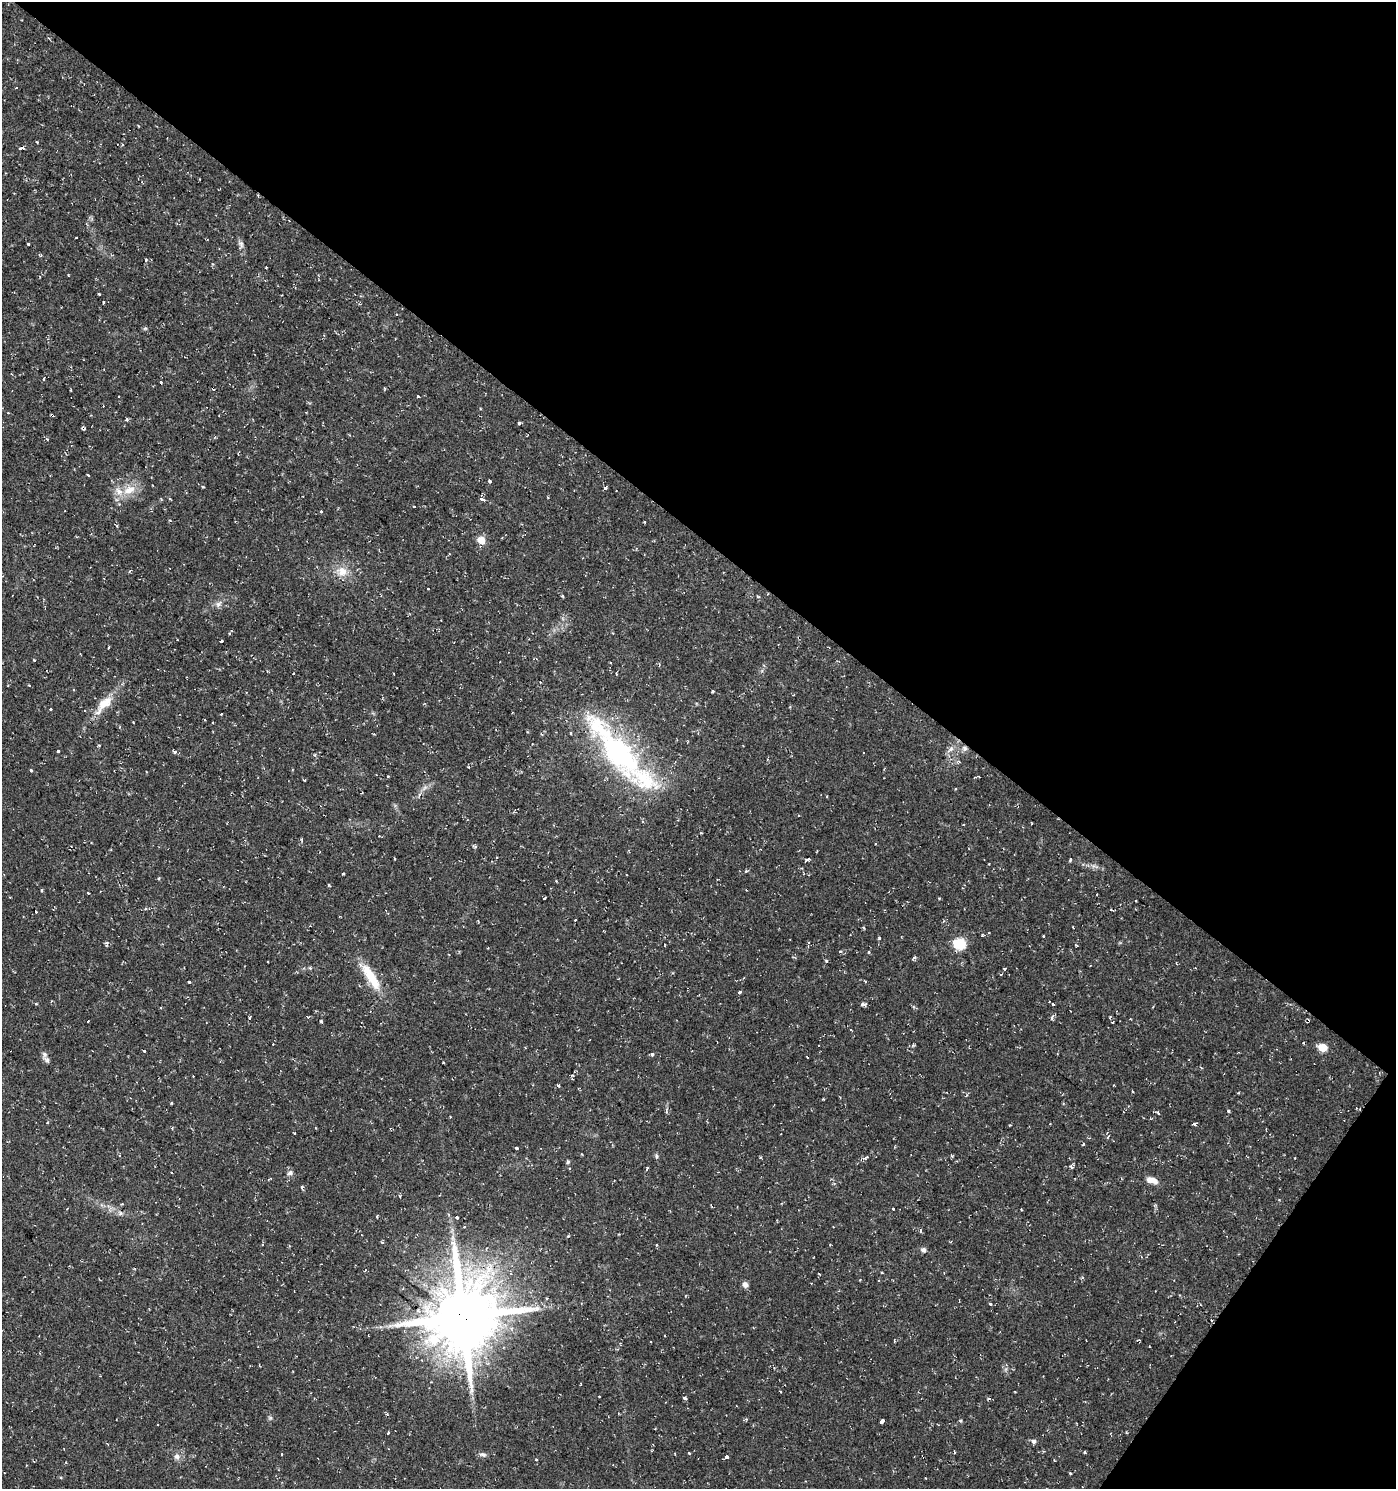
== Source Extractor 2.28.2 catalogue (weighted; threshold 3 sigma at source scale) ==
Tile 8 of 4 x 4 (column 4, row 2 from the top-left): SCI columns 4428-5821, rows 2976-4462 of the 6002 x 5958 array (HDU 1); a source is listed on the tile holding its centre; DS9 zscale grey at full resolution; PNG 1398 x 1491 px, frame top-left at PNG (2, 2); no overlay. Shown black and unused: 39% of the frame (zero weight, under 2 of 3 exposures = <1% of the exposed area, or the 3 px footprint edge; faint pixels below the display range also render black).
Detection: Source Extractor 2.28.2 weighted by HDU 2 'WHT'; one run over the whole footprint, this tile lists its part. Background 0.0337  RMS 0.004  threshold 0.0182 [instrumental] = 3 sigma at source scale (4.5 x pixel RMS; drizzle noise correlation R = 1.50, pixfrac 1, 0.0396/0.0396 arcsec/px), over >= 5 px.
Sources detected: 174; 1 too faint to see at this stretch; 23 cosmic-ray / hot-pixel residue — not listed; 3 inside a brighter listed object's ellipse — not listed separately; the other 147 listed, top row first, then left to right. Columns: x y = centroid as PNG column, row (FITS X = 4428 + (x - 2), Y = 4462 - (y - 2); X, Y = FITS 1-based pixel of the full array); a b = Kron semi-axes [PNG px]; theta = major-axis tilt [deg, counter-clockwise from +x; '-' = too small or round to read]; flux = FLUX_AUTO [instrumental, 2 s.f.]
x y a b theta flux
37 142 3 2 - 0.36
21 148 4 3 - 5.1
28 244 3 3 - 0.71
241 245 13 7 89 1.5
40 255 5 3 - 0.57
146 260 4 3 - 0.47
266 267 3 2 - 0.66
68 275 2 2 - 0.3
99 294 3 3 - 0.9
103 303 3 3 - 1.4
145 329 6 3 20 0.51
43 379 4 2 - 0.38
418 396 3 3 - 1
52 415 5 2 - 0.43
127 419 4 3 - 0.69
519 423 4 3 - 1.2
238 454 4 2 - 0.33
88 475 3 3 - 1.7
489 481 4 3 - 1.6
605 488 3 3 - 2.1
129 490 20 12 31 6.8
482 499 5 3 - 3.4
414 506 3 2 - 0.3
321 511 3 3 - 1.1
481 540 8 7 - 5.2
342 571 15 13 -13 5.4
428 589 3 2 - 0.53
758 597 5 3 - 0.38
218 604 10 6 32 1.6
229 634 4 4 - 0.65
109 647 4 2 - 0.35
34 660 3 3 - 0.38
267 671 3 3 - 0.36
394 673 3 2 - 0.41
616 674 3 2 - 0.58
29 685 3 3 - 0.38
713 691 3 3 - 0.8
105 703 25 12 39 7.3
50 709 3 3 - 1.4
221 714 3 3 - 0.44
133 722 3 2 - 0.3
570 733 3 3 - 0.75
374 734 3 2 - 0.32
965 748 8 7 - 1.4
950 749 12 6 43 1.8
58 751 3 3 - 4.7
620 753 67 33 -50 73
959 761 6 4 -44 0.57
31 770 3 3 - 1
304 780 3 3 - 0.91
302 839 4 3 - 0.5
875 844 3 3 - 0.59
395 859 3 2 - 0.39
808 859 6 3 24 0.75
1070 859 3 3 - 0.85
746 871 4 4 - 0.43
343 873 3 2 - 0.5
556 881 3 2 - 0.35
41 890 3 3 - 0.74
544 898 3 2 - 0.99
1136 900 3 3 - 0.51
36 912 3 3 - 1.2
575 920 3 3 - 0.63
1073 927 3 2 - 0.43
982 935 4 3 - 0.48
1043 936 3 3 - 0.52
879 938 3 3 - 0.67
960 944 6 6 - 36
869 952 4 3 - 0.33
449 954 3 2 - 0.43
826 961 4 4 - 0.45
268 962 2 2 - 0.28
310 968 5 4 - 0.47
1000 974 3 2 - 0.38
371 976 43 12 -58 12
189 982 3 3 - 1.2
740 992 3 3 - 0.83
51 1001 4 3 - 0.33
36 1004 3 3 - 0.78
863 1004 8 3 8 0.98
1053 1004 3 3 - 1
1052 1017 7 5 74 0.9
249 1018 3 3 - 1.5
88 1021 3 3 - 0.54
321 1021 3 3 - 1.2
1113 1022 3 3 - 1
1323 1047 5 5 - 11
144 1051 3 3 - 0.76
652 1054 3 3 - 1.6
807 1057 3 2 - 0.4
47 1060 12 6 -40 1.5
443 1063 3 2 - 0.45
558 1085 5 3 - 0.56
1132 1091 4 2 - 0.33
171 1103 3 3 - 0.43
1228 1111 3 3 - 0.56
1158 1113 4 3 - 0.93
1194 1124 4 3 - 2.9
294 1133 3 3 - 0.64
1083 1144 3 2 - 0.64
516 1148 3 3 - 0.57
656 1156 7 5 -70 0.72
952 1156 5 4 - 0.44
865 1158 8 3 33 0.82
568 1162 5 4 - 0.5
647 1168 4 3 - 1.4
290 1173 8 6 20 1.2
1152 1180 14 7 -17 3.4
302 1187 6 3 -83 0.54
400 1196 5 3 - 0.37
893 1209 3 3 - 1.1
1021 1210 3 2 - 0.55
120 1213 8 6 -13 1.1
377 1216 3 3 - 0.47
456 1218 3 3 - 2.7
464 1227 3 3 - 0.53
568 1236 4 3 - 0.4
382 1243 6 3 -10 0.56
263 1244 4 2 - 0.44
657 1245 3 3 - 1
923 1250 7 6 - 1.2
881 1273 3 2 - 0.47
879 1280 3 3 - 0.81
745 1284 6 6 - 1.8
547 1298 4 3 - 0.43
990 1304 4 3 - 0.49
463 1317 22 21 - 3100
664 1335 3 2 - 0.39
780 1392 3 2 - 0.43
599 1396 3 3 - 0.78
684 1398 5 3 - 0.8
989 1398 6 3 -9 0.61
270 1418 6 5 - 0.67
961 1420 5 3 - 0.48
882 1422 4 3 - 5.9
157 1425 3 3 - 0.52
388 1433 3 3 - 0.45
1034 1441 6 6 - 1.1
1085 1452 4 3 - 0.45
675 1453 3 2 - 0.46
689 1453 3 2 - 0.8
483 1454 10 6 -13 1.1
177 1456 9 8 - 1.9
727 1457 3 3 - 4
536 1460 3 3 - 0.53
1054 1460 4 2 - 0.28
61 1477 4 3 - 0.41
Overlapping masked pixels (flux is a lower limit): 3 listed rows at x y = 52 415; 965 748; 463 1317
Unlisted compact peaks at least as high as the median listed source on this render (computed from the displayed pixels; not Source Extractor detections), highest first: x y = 175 752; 329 885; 203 487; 914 957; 840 951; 475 847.